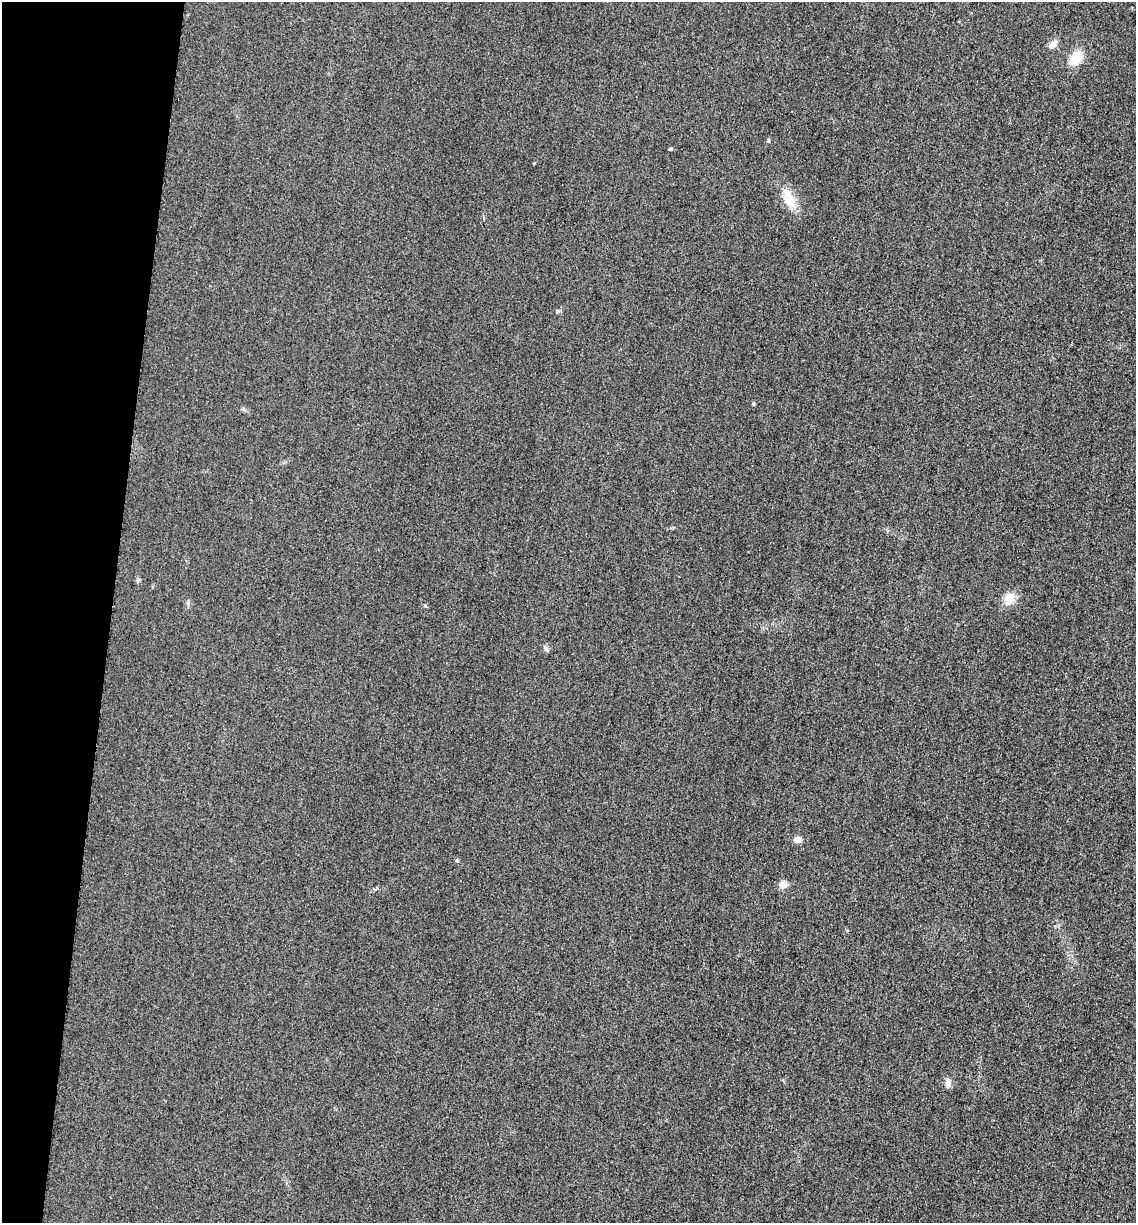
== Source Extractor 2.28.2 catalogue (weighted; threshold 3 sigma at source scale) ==
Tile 9 of 4 x 4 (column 1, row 3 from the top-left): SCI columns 259-1392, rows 1240-2460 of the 4939 x 4919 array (HDU 1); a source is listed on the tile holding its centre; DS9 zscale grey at full resolution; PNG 1138 x 1225 px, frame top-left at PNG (2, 2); no overlay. Shown black and unused: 10% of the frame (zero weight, under 3 of 4 exposures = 3% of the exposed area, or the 3 px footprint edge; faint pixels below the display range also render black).
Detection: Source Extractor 2.28.2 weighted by HDU 2 'WHT'; one run over the whole footprint, this tile lists its part. Background 0.0863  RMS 0.018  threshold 0.0816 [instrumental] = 3 sigma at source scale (4.5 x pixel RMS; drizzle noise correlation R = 1.50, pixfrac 1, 0.05/0.05 arcsec/px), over >= 5 px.
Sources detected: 12; all 12 listed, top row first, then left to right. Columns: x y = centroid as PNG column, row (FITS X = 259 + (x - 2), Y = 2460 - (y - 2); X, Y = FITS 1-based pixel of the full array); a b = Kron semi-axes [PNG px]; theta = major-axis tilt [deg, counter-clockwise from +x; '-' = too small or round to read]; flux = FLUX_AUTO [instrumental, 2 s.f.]
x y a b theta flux
1053 44 13 8 46 10
1076 58 16 11 55 37
768 140 6 4 72 2.7
670 149 4 3 - 2.6
789 199 29 13 -66 35
753 404 4 4 - 2.9
1009 599 13 10 61 27
546 649 10 5 -51 5
797 839 10 8 -13 8.4
457 860 5 4 - 2.3
783 885 11 9 -7 11
948 1083 12 7 83 9.9